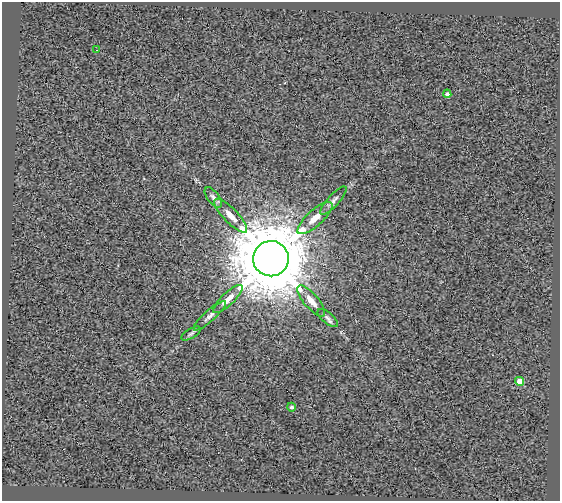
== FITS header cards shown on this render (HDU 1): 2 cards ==
NAXIS1  =                  558
NAXIS2  =                  499

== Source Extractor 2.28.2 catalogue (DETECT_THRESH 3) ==
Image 558 x 499 px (HDU 1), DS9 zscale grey, 1 PNG px = 1 image px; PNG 562 x 503 px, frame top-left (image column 1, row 499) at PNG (2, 2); each listed source drawn as its Kron ellipse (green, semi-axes under 4 px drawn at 4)
Background 0.54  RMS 2.6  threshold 7.93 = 3 sigma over >= 5 px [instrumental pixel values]
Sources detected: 14; all 14 listed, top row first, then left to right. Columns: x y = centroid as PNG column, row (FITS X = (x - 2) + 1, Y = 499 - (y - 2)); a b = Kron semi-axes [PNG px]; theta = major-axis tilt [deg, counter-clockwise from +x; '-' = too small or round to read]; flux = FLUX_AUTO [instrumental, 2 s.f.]
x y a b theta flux
97 50 2 2 - 1.5e+02
447 94 4 4 - 5.5e+02
213 197 12 6 -52 6.5e+02
333 201 18 5 48 8.7e+02
231 216 22 7 -46 2.0e+03
315 218 22 8 42 2.3e+03
271 259 18 17 - 2.1e+06
228 299 19 6 44 1.8e+03
311 301 19 7 -49 1.8e+03
210 316 21 5 42 9.8e+02
328 318 12 5 -39 6.1e+02
191 333 11 5 30 5.0e+02
520 381 4 4 - 4.4e+03
292 407 4 4 - 4.2e+02